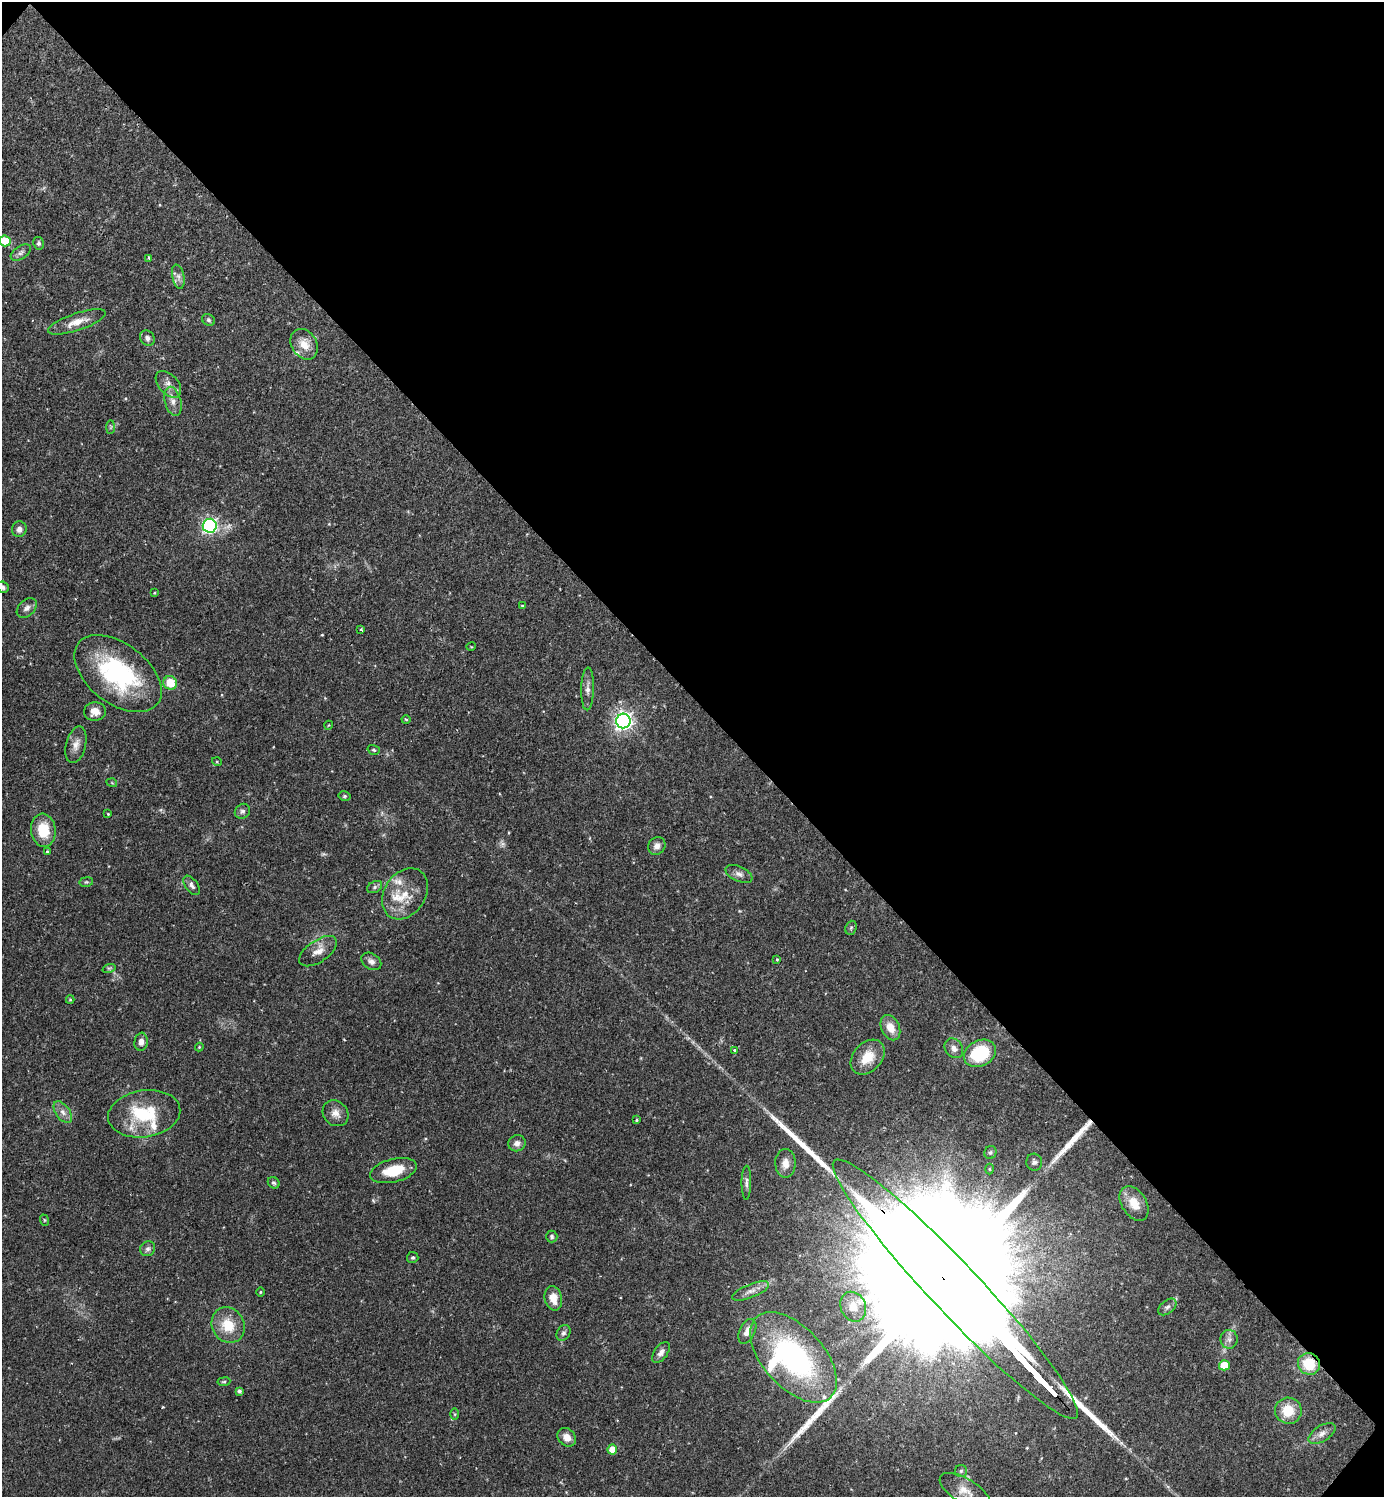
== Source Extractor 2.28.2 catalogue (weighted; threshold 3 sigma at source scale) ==
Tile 8 of 4 x 4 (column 4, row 2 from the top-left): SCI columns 4304-5685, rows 2992-4486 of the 5983 x 5982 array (HDU 1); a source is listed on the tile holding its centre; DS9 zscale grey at full resolution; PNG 1386 x 1499 px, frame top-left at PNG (2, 2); each listed source drawn as its Kron ellipse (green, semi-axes under 4 px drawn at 4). Shown black and unused: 47% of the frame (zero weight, under 2 of 3 exposures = <1% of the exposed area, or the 3 px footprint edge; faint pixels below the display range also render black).
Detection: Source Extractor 2.28.2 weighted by HDU 2 'WHT'; one run over the whole footprint, this tile lists its part. Background 0.0719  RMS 0.0042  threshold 0.0191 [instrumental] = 3 sigma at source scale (4.5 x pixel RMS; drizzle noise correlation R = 1.50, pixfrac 1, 0.05/0.05 arcsec/px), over >= 5 px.
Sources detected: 106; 1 too faint to see at this stretch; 4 long thin detections or spike segments (spike, bleed or trail) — neither listed nor drawn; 6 inside a brighter listed object's ellipse — not listed separately; the other 95 listed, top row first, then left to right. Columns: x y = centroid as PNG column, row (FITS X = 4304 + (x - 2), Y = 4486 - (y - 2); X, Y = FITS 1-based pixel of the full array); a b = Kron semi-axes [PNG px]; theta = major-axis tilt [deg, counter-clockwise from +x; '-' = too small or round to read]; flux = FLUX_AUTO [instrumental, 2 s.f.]
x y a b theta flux
5 241 5 5 - 13
39 243 6 5 - 0.99
21 253 11 6 33 1.6
149 258 4 4 - 0.61
178 277 12 6 -78 1.8
208 320 7 5 -36 0.81
77 322 30 8 18 5.8
147 338 8 7 - 1.5
304 344 16 12 -56 5.9
168 384 15 9 -48 3.3
173 401 15 8 -75 3.1
111 427 7 4 89 0.64
210 526 7 7 - 94
19 529 8 7 - 2
3 587 6 5 - 1.1
154 593 4 3 - 0.41
522 606 4 4 - 0.47
27 608 11 8 44 2.1
361 629 3 3 - 1.1
471 647 5 3 - 0.33
118 674 50 30 -37 53
170 683 7 6 - 8.7
588 689 21 6 89 2.6
95 711 11 9 4 3.9
406 719 4 3 - 0.71
623 721 7 7 - 190
329 725 4 3 - 0.3
76 745 19 10 76 3.7
374 750 6 4 -17 0.65
217 762 5 3 - 0.38
112 783 5 3 - 0.33
344 796 6 4 -11 0.67
242 811 8 7 - 1.3
108 814 3 3 - 0.39
43 830 16 12 -84 11
657 846 9 8 - 2.4
47 852 3 3 - 0.76
739 874 14 7 -24 2.2
86 882 7 5 10 0.68
192 885 11 6 -54 1.5
375 887 8 5 28 1.1
405 894 27 20 56 11
851 928 7 5 69 0.77
318 951 21 11 34 4.5
777 959 3 3 - 0.43
371 961 11 7 -34 2
109 968 7 4 17 0.69
70 999 4 4 - 0.45
890 1028 13 9 -64 5.1
141 1042 9 6 83 2.5
199 1047 4 4 - 0.38
954 1048 10 8 -51 2.3
735 1050 4 3 - 0.73
980 1053 17 13 28 22
868 1057 20 14 48 8.2
63 1112 12 7 -54 2.6
335 1113 14 12 -45 3.5
144 1114 36 23 8 24
637 1120 4 4 - 0.48
517 1143 9 8 - 2.2
990 1152 7 6 - 0.85
1034 1162 8 8 - 1.4
785 1163 14 10 -89 3.9
989 1169 5 3 - 0.38
393 1171 24 11 14 11
274 1183 6 5 - 0.77
746 1183 17 5 89 1.5
1134 1203 19 12 -57 6.7
44 1220 6 3 -71 0.5
552 1237 6 6 - 0.94
148 1249 8 7 - 1.4
413 1257 6 5 - 0.72
955 1289 177 25 -47 80000
751 1291 20 6 21 3.2
260 1292 4 3 - 0.4
553 1298 12 8 -76 5.2
853 1307 15 12 -66 5.6
1167 1307 10 6 39 1.4
228 1325 18 16 -62 11
747 1331 13 7 64 3.7
563 1333 8 6 57 1.3
1229 1339 9 8 - 2
661 1352 12 6 55 2.3
793 1357 55 30 -48 77
1309 1364 11 10 - 13
1224 1365 5 5 - 8.9
224 1382 6 4 8 0.6
239 1391 4 4 - 0.99
1288 1411 13 13 - 9.5
455 1414 6 4 -89 0.55
1322 1434 15 8 33 2.7
567 1437 10 8 -44 3.6
612 1449 5 5 - 6.2
961 1471 6 6 - 0.84
965 1491 28 12 -31 5.8
Overlapping masked pixels (flux is a lower limit): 2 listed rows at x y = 955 1289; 1309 1364
Isophote crosses this tile's border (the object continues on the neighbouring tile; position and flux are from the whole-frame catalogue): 4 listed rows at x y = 5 241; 3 587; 955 1289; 965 1491